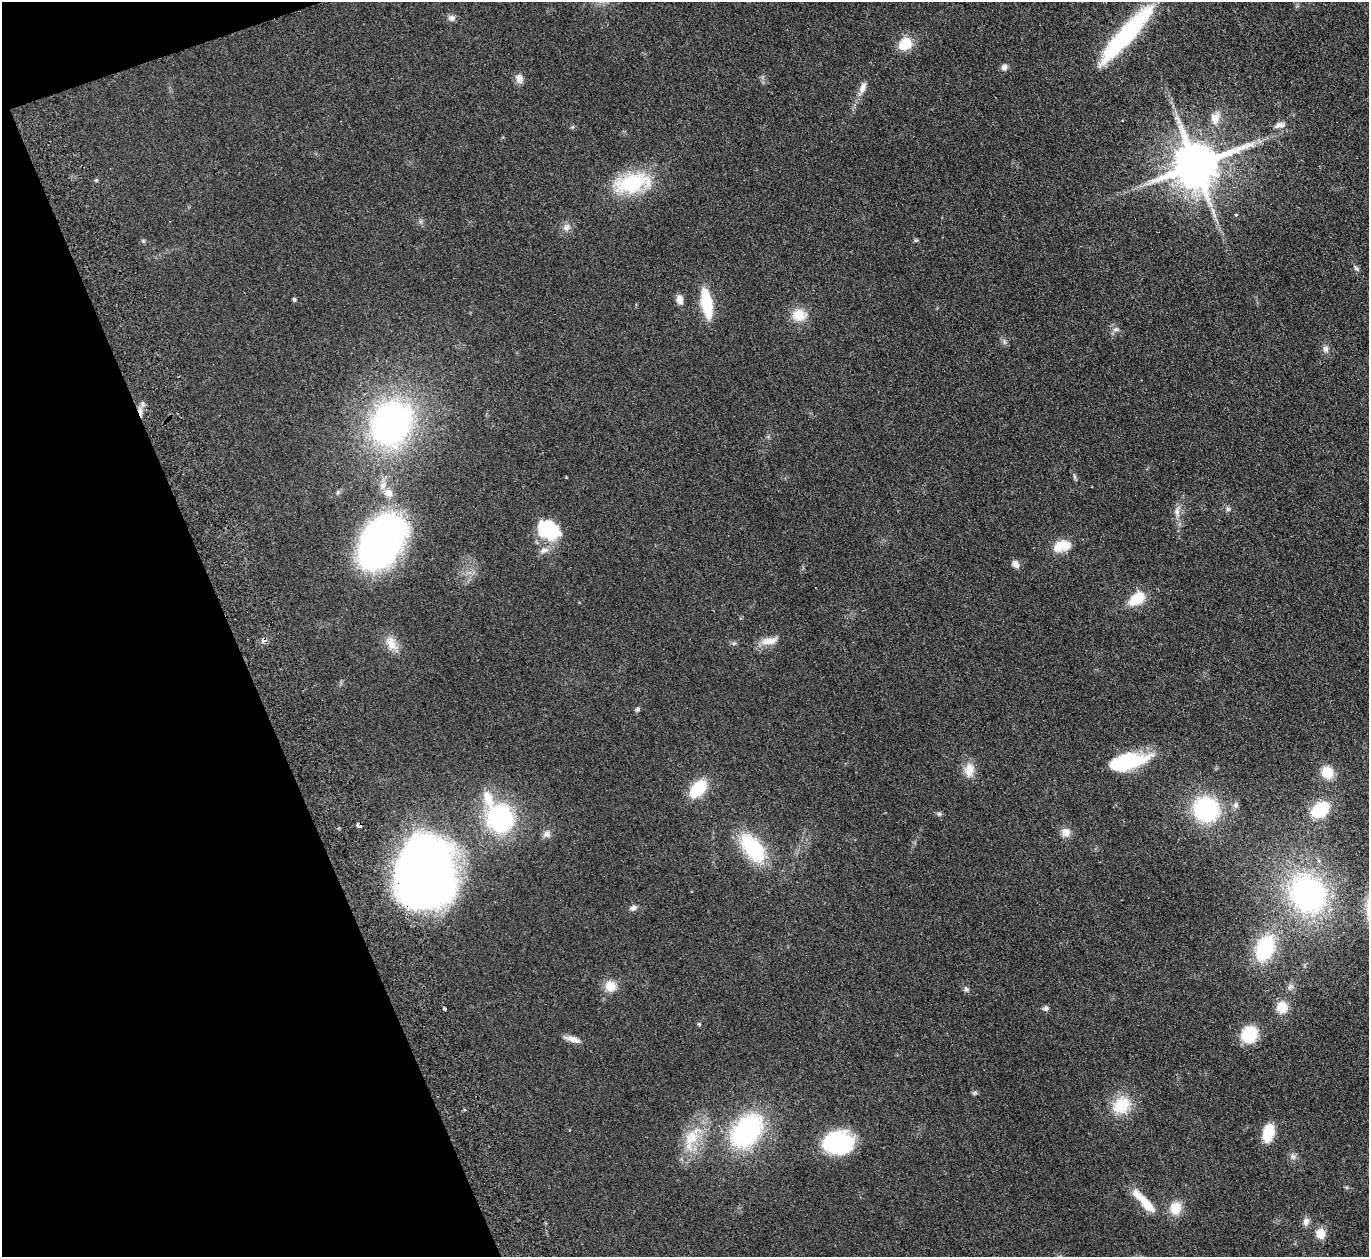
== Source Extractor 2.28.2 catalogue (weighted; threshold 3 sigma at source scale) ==
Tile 5 of 4 x 4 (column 1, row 2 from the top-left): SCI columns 55-1421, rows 2815-4069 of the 5577 x 5501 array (HDU 1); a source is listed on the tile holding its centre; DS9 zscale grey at full resolution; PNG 1371 x 1259 px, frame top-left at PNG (2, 2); no overlay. Shown black and unused: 18% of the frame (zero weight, under 2 of 3 exposures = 3% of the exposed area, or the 3 px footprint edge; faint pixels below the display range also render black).
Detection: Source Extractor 2.28.2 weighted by HDU 2 'WHT'; one run over the whole footprint, this tile lists its part. Background 0.0847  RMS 0.0093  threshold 0.0421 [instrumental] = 3 sigma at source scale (4.5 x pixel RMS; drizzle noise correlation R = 1.50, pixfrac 1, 0.05/0.05 arcsec/px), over >= 5 px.
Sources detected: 83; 3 inside a brighter object's white glare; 1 cosmic-ray / hot-pixel residue — not listed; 4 inside a brighter listed object's ellipse — not listed separately; the other 75 listed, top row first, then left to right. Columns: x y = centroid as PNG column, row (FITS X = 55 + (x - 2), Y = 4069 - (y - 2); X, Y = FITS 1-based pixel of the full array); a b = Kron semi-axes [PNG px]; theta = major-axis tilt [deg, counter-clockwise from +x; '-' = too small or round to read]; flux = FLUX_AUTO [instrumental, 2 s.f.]
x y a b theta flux
452 18 9 8 - 3.6
1123 38 68 17 49 92
905 44 17 13 36 19
1004 67 8 7 - 4
519 78 13 9 -73 5.2
863 87 15 8 69 6.5
1215 118 17 12 75 9.8
1280 125 15 7 8 4.8
1195 165 14 12 19 4400
632 183 40 20 13 65
1236 214 4 4 - 1.6
566 227 10 8 13 4.5
916 240 6 4 18 1.1
143 241 5 5 - 1.3
1356 268 8 4 -36 1.7
294 300 4 4 - 1.8
679 300 11 8 -74 5.8
706 303 20 8 -80 57
799 315 18 14 -4 17
1116 329 9 5 7 2.5
1004 342 8 4 -82 2
1326 349 9 7 76 3.7
143 404 8 6 79 3.1
391 423 39 32 59 290
1074 476 7 4 -71 1.5
383 485 10 8 35 5.3
338 492 6 4 71 1.3
1228 509 7 6 - 2.1
1177 512 14 8 -89 6
551 531 23 20 31 36
381 542 56 36 57 350
1062 546 22 13 14 16
1016 564 9 7 -60 5
1136 599 18 11 37 23
264 639 7 6 - 2.7
770 641 25 9 9 10
734 643 6 4 19 1.5
391 644 22 12 -59 12
638 709 7 5 79 1.9
1130 762 38 18 18 50
969 770 18 12 80 12
1327 772 13 12 - 19
698 789 16 10 47 43
1236 805 8 7 - 3
1206 809 21 20 - 100
1320 810 15 11 34 49
939 814 6 6 - 1.7
500 818 28 25 -73 110
359 825 5 4 - 11
1066 832 11 11 - 7
547 834 10 9 - 4.2
753 848 28 15 -54 74
424 873 56 44 82 810
1308 894 42 36 -57 200
633 908 8 6 23 3.2
1265 948 23 15 68 71
610 986 12 12 - 13
966 989 8 5 -15 2.1
1282 1007 11 10 - 17
1046 1008 7 7 - 2.5
444 1009 3 3 - 6.4
699 1024 5 4 - 1
1249 1034 14 12 64 43
572 1039 20 6 -15 6.8
975 1093 8 5 18 1.6
1121 1105 18 15 38 34
746 1131 30 20 50 150
1268 1132 17 10 79 27
691 1138 34 17 58 31
838 1143 32 22 1 70
1293 1157 9 7 -45 3.4
1144 1202 37 9 -47 23
1176 1208 12 11 - 18
1306 1221 10 9 - 4.7
1321 1233 6 5 - 40
Overlapping masked pixels (flux is a lower limit): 3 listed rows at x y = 264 639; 359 825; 424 873